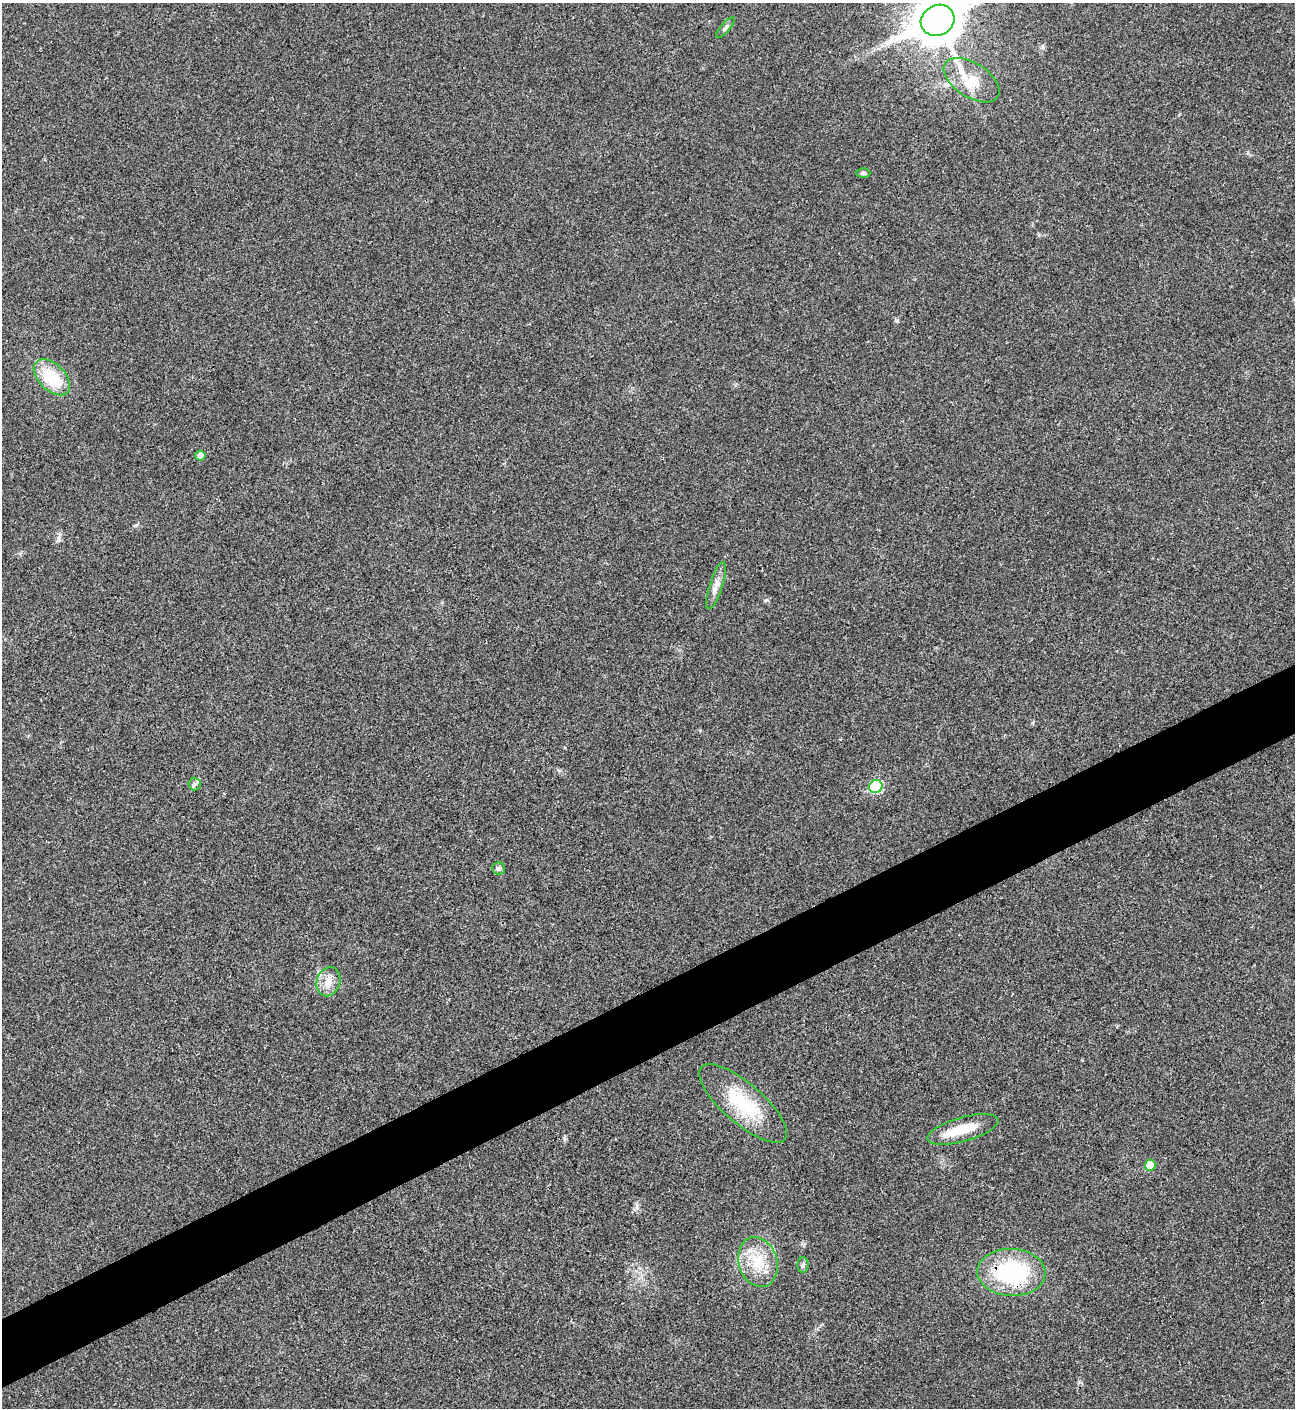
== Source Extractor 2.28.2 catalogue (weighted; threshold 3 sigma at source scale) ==
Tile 7 of 4 x 4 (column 3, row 2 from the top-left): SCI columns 2883-4175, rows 2815-4220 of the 5625 x 5637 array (HDU 1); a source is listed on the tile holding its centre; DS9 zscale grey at full resolution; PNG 1297 x 1410 px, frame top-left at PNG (2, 3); each listed source drawn as its Kron ellipse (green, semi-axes under 4 px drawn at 4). Shown black and unused: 5% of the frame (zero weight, under 3 of 4 exposures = <1% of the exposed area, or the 3 px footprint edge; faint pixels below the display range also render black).
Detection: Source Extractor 2.28.2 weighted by HDU 2 'WHT'; one run over the whole footprint, this tile lists its part. Background 0.0192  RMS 0.0056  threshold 0.0252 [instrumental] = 3 sigma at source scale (4.5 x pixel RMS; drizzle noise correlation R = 1.50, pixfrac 1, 0.05/0.05 arcsec/px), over >= 5 px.
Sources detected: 18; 1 inside a brighter object's white glare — neither listed nor drawn; the other 17 listed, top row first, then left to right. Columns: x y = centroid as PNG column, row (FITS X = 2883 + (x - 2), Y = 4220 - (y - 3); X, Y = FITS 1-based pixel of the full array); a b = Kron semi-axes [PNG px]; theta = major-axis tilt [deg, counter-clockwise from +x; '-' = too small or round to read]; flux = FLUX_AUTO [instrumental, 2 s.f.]
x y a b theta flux
938 20 17 15 28 2000
725 28 13 4 49 1.6
972 80 31 17 -33 19
863 173 7 5 0 1.2
52 377 22 13 -45 24
200 455 5 5 - 3.7
716 586 25 6 72 4.5
195 784 6 6 - 1.2
876 786 7 6 - 34
499 868 6 6 - 1.3
328 982 15 11 71 6.1
743 1103 55 20 -41 33
963 1129 37 12 16 15
1150 1165 5 5 - 11
758 1262 25 19 -72 17
803 1265 8 5 88 1.2
1011 1272 34 23 -2 57
Overlapping masked pixels (flux is a lower limit): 1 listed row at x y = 1011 1272
Isophote crosses this tile's border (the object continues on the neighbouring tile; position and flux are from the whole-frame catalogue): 1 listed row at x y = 938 20
Unlisted compact peaks at least as high as the median listed source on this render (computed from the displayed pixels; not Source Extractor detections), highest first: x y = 897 321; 136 525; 767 600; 637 1208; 58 540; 564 1138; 1043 47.